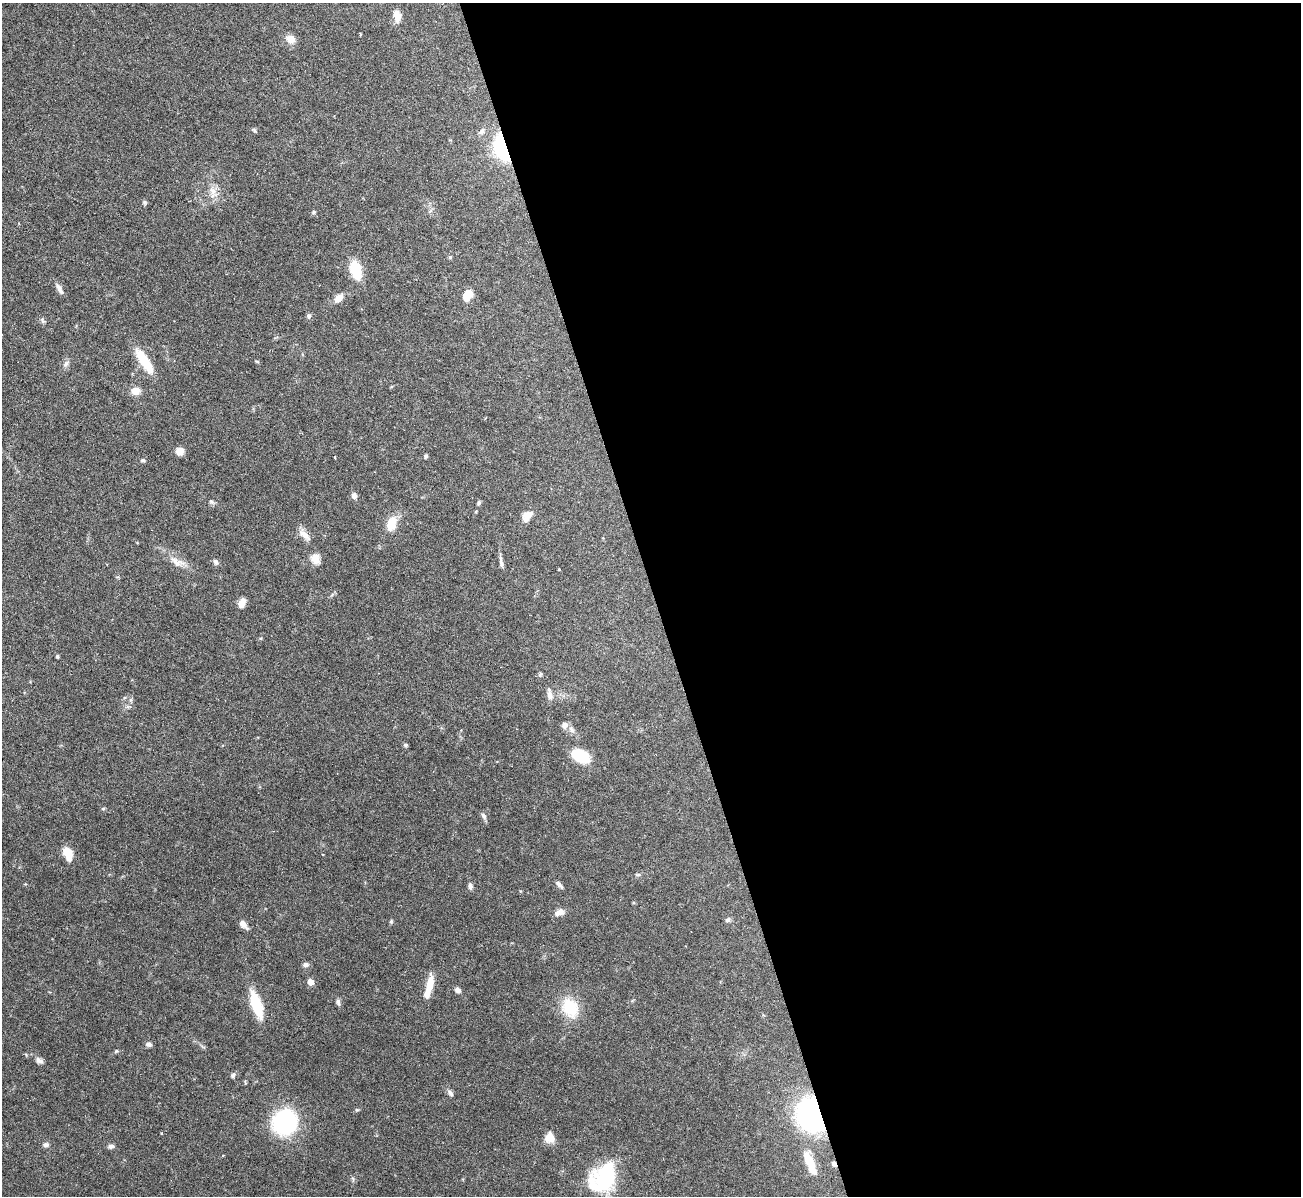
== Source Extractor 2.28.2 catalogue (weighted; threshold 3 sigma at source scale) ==
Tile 8 of 4 x 4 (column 4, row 2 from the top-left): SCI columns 3899-5197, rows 2531-3724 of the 5199 x 5182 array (HDU 1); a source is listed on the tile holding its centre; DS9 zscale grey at full resolution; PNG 1303 x 1198 px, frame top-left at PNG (2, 3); no overlay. Shown black and unused: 50% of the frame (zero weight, under 3 of 6 exposures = <1% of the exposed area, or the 3 px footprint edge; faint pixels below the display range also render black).
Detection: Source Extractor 2.28.2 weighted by HDU 2 'WHT'; one run over the whole footprint, this tile lists its part. Background 0.0842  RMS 0.0032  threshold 0.0132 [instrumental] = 3 sigma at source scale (4.09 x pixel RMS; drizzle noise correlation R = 1.36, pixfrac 0.8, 0.05/0.05 arcsec/px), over >= 5 px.
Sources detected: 79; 1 inside a brighter object's white glare — not listed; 1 inside a brighter listed object's ellipse — not listed separately; the other 77 listed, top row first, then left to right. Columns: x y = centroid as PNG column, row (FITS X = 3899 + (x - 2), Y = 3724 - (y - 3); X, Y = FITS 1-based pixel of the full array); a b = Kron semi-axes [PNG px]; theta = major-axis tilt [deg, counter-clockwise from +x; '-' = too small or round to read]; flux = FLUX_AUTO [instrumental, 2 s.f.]
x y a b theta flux
397 16 13 8 -76 2.7
360 34 4 3 - 0.26
290 39 12 9 -29 2.4
254 130 7 4 -37 0.49
482 131 10 6 50 1
502 148 26 13 -71 25
213 191 11 7 -50 1.9
144 202 6 5 - 0.48
430 211 8 4 44 0.6
314 212 6 5 - 0.47
450 257 5 4 - 0.34
356 270 21 12 -72 7.6
59 287 10 7 -65 1.2
468 295 12 8 53 4.5
339 298 10 7 41 2.4
309 316 6 5 - 0.7
42 321 9 5 -56 0.68
257 361 6 3 -19 0.33
145 362 32 9 -57 9
66 364 9 6 63 0.96
136 391 9 8 - 2.9
180 451 7 6 - 3.5
426 456 5 4 - 0.48
335 457 3 2 - 0.2
143 460 7 4 -1 0.51
354 496 7 6 - 1.3
212 502 8 5 -27 0.62
479 503 5 4 - 0.54
527 516 15 10 49 2.6
391 524 19 13 71 4.5
304 535 21 8 -43 2.3
315 559 13 10 -71 2.7
176 561 25 9 -27 3.4
215 562 8 6 -63 0.82
501 564 11 5 -73 0.92
559 570 4 2 - 0.23
242 603 12 7 69 1.9
57 656 4 3 - 0.41
540 674 6 4 59 0.4
550 695 13 7 -82 1.6
131 700 6 4 -72 0.52
565 725 8 8 - 1.4
571 730 10 7 -63 1.3
406 745 4 4 - 0.7
580 756 17 10 -26 11
103 808 6 4 1 0.34
484 816 9 6 -58 0.89
67 853 14 8 -69 5.6
323 854 3 2 - 0.25
638 875 6 4 1 0.42
559 885 10 4 -47 0.92
470 886 8 6 -82 0.98
559 912 12 8 23 1.7
728 920 7 6 - 0.74
391 921 5 5 - 0.39
243 925 12 6 -45 1.9
306 964 7 6 - 0.9
310 982 5 5 - 3.2
429 986 28 7 75 5.4
458 990 6 5 - 1.3
338 1002 9 5 -81 0.75
256 1005 20 8 -72 17
570 1008 26 19 -61 9.6
148 1044 7 6 - 0.91
39 1060 10 7 -36 1.2
233 1075 8 6 48 0.72
450 1093 10 5 -56 1
357 1110 5 3 - 0.34
811 1115 22 17 -67 80
284 1122 25 23 58 30
162 1134 4 2 - 0.32
549 1137 13 12 - 2.8
46 1145 8 6 1 0.88
111 1146 8 6 6 0.79
810 1163 37 11 -67 7.5
834 1164 7 5 -56 0.82
606 1176 32 27 69 20
Overlapping masked pixels (flux is a lower limit): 3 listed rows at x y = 502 148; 811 1115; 834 1164
Unlisted compact peaks at least as high as the median listed source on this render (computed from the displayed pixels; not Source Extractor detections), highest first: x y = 116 1051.